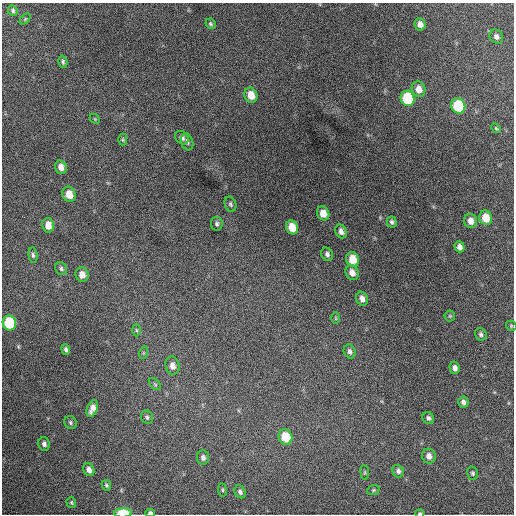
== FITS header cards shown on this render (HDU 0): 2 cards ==
NAXIS1  =                  512 / Axis length
NAXIS2  =                  512 / Axis length

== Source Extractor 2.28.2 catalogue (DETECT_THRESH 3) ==
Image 512 x 512 px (HDU 0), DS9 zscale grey, 1 PNG px = 1 image px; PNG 516 x 516 px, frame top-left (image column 1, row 512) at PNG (2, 3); each listed source drawn as its Kron ellipse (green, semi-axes under 4 px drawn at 4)
Background 1350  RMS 35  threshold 105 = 3 sigma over >= 5 px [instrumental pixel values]
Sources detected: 67; all 67 listed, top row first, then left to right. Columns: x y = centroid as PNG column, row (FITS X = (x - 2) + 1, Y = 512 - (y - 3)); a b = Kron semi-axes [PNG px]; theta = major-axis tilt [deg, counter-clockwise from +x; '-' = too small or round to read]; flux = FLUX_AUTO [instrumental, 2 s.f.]
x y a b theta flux
13 11 6 4 -64 4200
25 19 6 4 46 2900
211 24 5 4 - 3700
420 24 6 5 - 13000
496 36 7 6 - 8200
63 62 6 4 -75 5000
419 89 8 6 -71 20000
251 95 8 6 -70 32000
408 98 8 7 - 140000
458 106 8 7 - 130000
95 119 6 4 -46 2900
496 128 5 4 - 2800
182 138 7 6 - 9000
123 140 6 4 -90 3200
187 142 8 6 -72 6700
61 167 7 5 -72 17000
69 194 8 6 -69 29000
230 204 8 5 -69 4700
323 213 7 6 - 26000
486 218 7 6 - 39000
471 221 7 6 - 16000
392 222 6 5 - 5800
217 224 7 6 - 5600
48 225 7 6 - 23000
292 227 7 6 - 37000
341 231 7 5 -65 9700
459 247 6 5 - 11000
327 254 7 5 -63 6700
33 255 8 4 -82 5100
353 259 7 6 - 41000
61 269 7 5 -57 4900
352 273 7 6 - 17000
82 274 7 6 - 17000
362 299 7 5 -73 12000
450 316 5 5 - 3200
336 318 6 4 -90 2700
9 323 7 6 - 150000
511 326 6 4 -48 3000
136 330 6 4 -88 3300
481 334 6 5 - 5500
66 349 5 4 - 5900
350 351 7 5 -66 8400
143 353 6 4 71 3000
172 366 9 7 -76 16000
455 368 6 5 - 9600
155 384 7 4 -45 3700
463 402 5 5 - 7800
92 408 9 5 68 17000
147 417 6 6 - 4900
428 418 6 5 - 6400
70 422 7 6 - 4900
285 437 8 6 -68 59000
44 444 7 6 - 7400
429 456 7 6 - 12000
203 458 7 6 - 8600
89 470 7 5 -64 12000
398 471 6 5 - 7400
365 472 7 3 -82 2900
473 473 7 5 -76 4300
106 485 5 4 - 4200
222 490 7 3 -83 2900
373 490 6 5 - 3400
240 492 7 5 -60 6400
71 503 5 5 - 3300
123 513 9 4 1 56000
150 513 4 4 - 6800
420 513 4 2 - 3900
At the frame edge (FLAGS 8, measured only in part): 3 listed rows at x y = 123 513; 150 513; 420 513